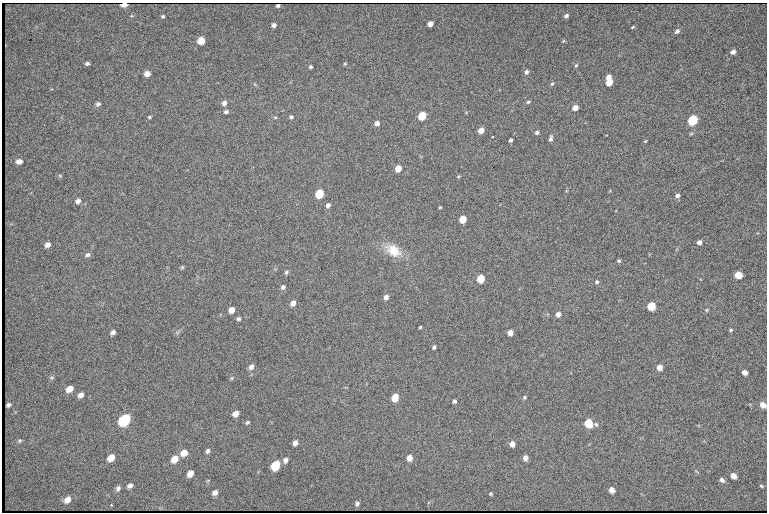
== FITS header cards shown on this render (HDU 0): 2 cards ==
NAXIS1  =                  765 /fastest changing axis
NAXIS2  =                  510 /next to fastest changing axis

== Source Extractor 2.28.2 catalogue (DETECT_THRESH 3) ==
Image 765 x 510 px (HDU 0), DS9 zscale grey, 1 PNG px = 1 image px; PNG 769 x 514 px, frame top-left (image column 1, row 510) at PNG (2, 3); no overlay
Background 1440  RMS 23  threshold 68.4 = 3 sigma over >= 5 px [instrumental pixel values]
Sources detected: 111; all 111 listed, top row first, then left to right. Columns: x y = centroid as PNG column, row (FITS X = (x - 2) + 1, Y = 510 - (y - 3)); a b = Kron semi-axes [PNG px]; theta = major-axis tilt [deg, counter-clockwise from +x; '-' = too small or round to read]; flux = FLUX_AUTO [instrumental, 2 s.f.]
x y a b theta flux
124 4 5 3 - 24000
278 6 4 3 - 3400
131 16 5 3 - 1400
163 16 4 4 - 2400
566 16 5 4 - 4500
430 24 5 4 - 10000
274 25 4 4 - 5600
633 27 5 3 - 1700
677 31 6 5 - 4800
201 41 5 5 - 33000
563 41 5 3 - 1500
733 52 6 4 33 6300
87 63 4 3 - 3300
345 63 4 3 - 1700
576 65 5 4 - 2000
310 67 4 3 - 2300
526 72 5 4 - 4400
147 74 5 5 - 11000
608 77 5 4 - 9000
609 83 5 4 - 25000
552 84 6 4 60 2400
528 102 6 4 18 2300
224 103 6 5 - 6400
98 104 6 6 - 3700
575 108 5 4 - 13000
226 112 5 4 - 3300
422 116 5 5 - 62000
149 117 5 3 - 1900
275 117 5 3 - 1600
291 117 5 4 - 2600
692 120 6 5 - 120000
377 123 5 5 - 6700
481 130 5 4 - 14000
537 133 5 4 - 3600
491 137 3 2 - 2600
551 139 6 4 77 4000
510 140 4 3 - 3300
645 141 4 3 - 1500
19 161 6 5 - 8900
398 169 5 5 - 21000
60 176 5 4 - 1800
458 176 5 4 - 1800
319 194 6 5 - 67000
677 196 6 5 - 4500
78 201 6 5 - 5900
328 205 5 4 - 5400
440 207 3 3 - 1600
463 220 5 5 - 32000
699 242 4 4 - 5900
48 245 5 4 - 7400
393 250 22 14 -33 31000
88 255 7 5 22 3800
619 261 4 4 - 2300
182 267 5 4 - 2000
286 272 6 5 - 2700
738 275 6 5 - 34000
481 279 5 5 - 46000
597 282 5 5 - 2900
283 287 6 5 - 4100
386 297 5 5 - 6500
293 303 5 5 - 8600
651 306 5 5 - 48000
232 310 5 5 - 14000
706 310 5 4 - 1800
558 314 5 5 - 7900
239 319 5 5 - 3200
420 327 3 2 - 1600
730 330 5 4 - 2100
113 332 5 4 - 4900
510 333 5 5 - 12000
434 347 4 3 - 2600
251 367 7 5 54 6500
659 367 5 5 - 11000
744 372 5 4 - 9000
52 377 6 4 0 2200
232 378 6 4 89 2000
70 389 6 5 - 15000
81 395 5 4 - 7100
524 397 5 4 - 2100
395 398 6 5 - 35000
454 401 4 3 - 3200
8 405 5 4 - 3900
763 405 6 5 - 14000
235 414 6 5 - 12000
124 420 7 6 - 220000
247 422 6 4 39 2500
588 423 6 5 - 52000
596 424 6 5 - 2500
20 441 6 6 - 2600
295 443 5 4 - 6900
512 444 5 4 - 9300
208 451 6 5 - 3900
184 453 8 6 25 13000
111 458 6 5 - 17000
409 458 6 5 - 12000
525 458 5 5 - 6400
175 459 7 6 - 19000
285 460 6 5 - 5600
275 465 7 5 61 73000
190 473 6 5 - 14000
733 476 6 5 - 10000
722 480 6 5 - 4800
130 486 6 4 30 5500
761 486 5 3 - 1700
118 488 6 5 - 4400
612 490 5 5 - 9600
215 492 5 5 - 6500
491 494 4 4 - 1700
67 499 8 6 47 11000
357 503 4 4 - 3600
111 505 3 3 - 1800
At the frame edge (FLAGS 8, measured only in part): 2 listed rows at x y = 124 4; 763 405